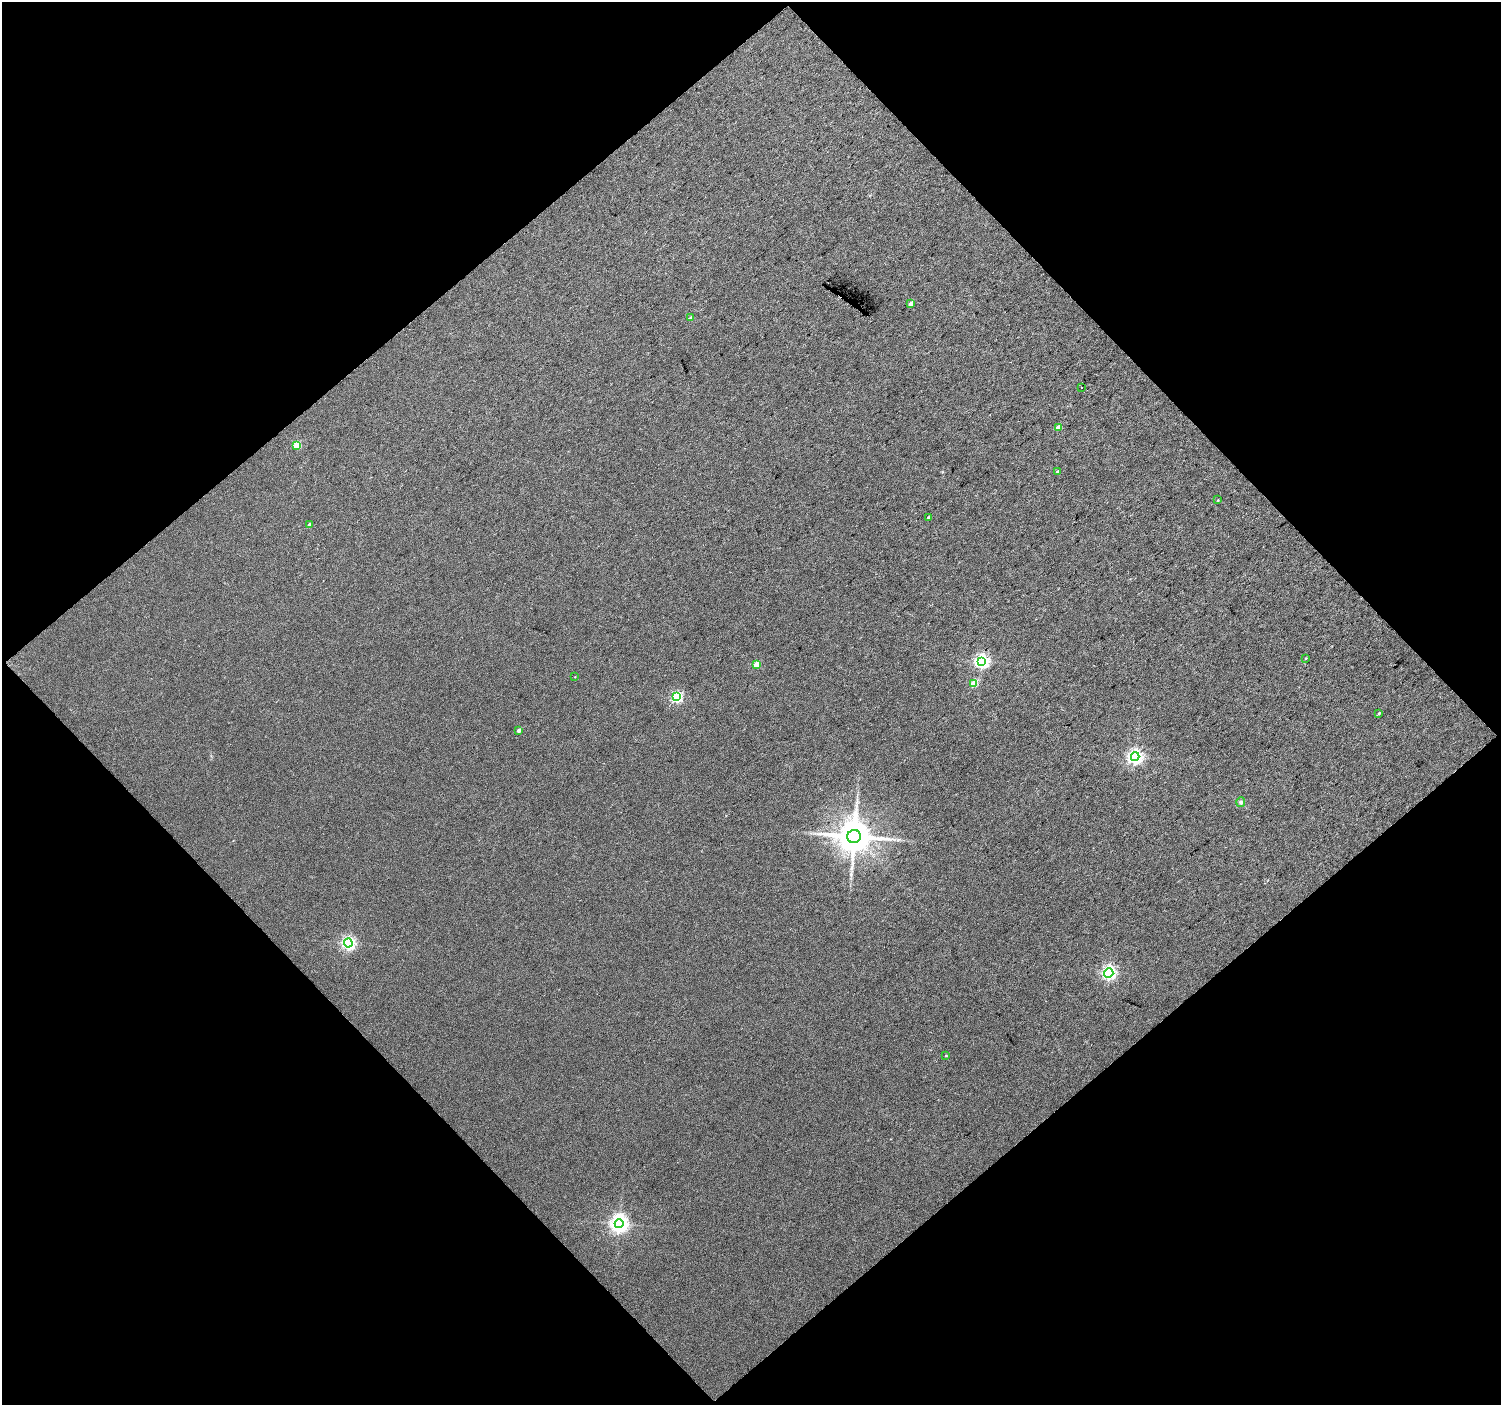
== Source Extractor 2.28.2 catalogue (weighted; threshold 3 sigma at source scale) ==
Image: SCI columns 1-2997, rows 82-2886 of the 2999 x 2986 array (HDU 1 of 3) = the unmasked area's bounding box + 8 px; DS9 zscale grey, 2 x 2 block average (1 PNG px = mean of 2 x 2 image px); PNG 1503 x 1407 px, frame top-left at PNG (2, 2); each listed source drawn as its Kron ellipse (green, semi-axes under 4 px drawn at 4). Shown black and unused: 50% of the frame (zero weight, under 3 of 4 exposures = <1% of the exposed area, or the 3 px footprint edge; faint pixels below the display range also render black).
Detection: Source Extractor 2.28.2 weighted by HDU 2 'WHT'. Background 0.0397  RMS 0.011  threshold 0.0505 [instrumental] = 3 sigma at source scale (4.5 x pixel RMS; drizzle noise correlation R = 1.50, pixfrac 1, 0.0396/0.0396 arcsec/px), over >= 5 px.
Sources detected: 27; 2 inside a brighter object's white glare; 1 long thin detection or spike segment (spike, bleed or trail) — neither listed nor drawn; the other 24 listed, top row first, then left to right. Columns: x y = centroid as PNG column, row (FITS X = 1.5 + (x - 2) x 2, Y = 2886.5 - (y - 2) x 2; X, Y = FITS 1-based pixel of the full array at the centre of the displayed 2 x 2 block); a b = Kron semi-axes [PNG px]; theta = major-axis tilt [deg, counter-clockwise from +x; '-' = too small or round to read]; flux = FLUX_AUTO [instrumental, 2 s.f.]
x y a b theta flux
911 304 3 2 - 20
690 317 4 3 - 2.6
1081 387 2 2 - 4.4
1059 427 4 3 - 27
297 445 3 3 - 88
1057 471 3 3 - 4
1218 500 2 2 - 1.9
928 518 3 3 - 4.9
310 524 3 3 - 9.8
1306 658 3 2 - 1.3
982 661 4 4 - 600
756 665 3 3 - 56
575 677 2 2 - 1.1
974 684 3 3 - 77
677 697 4 3 - 290
1379 713 3 2 - 3.1
519 730 3 2 - 9.3
1135 757 4 4 - 730
1241 802 5 4 - 4.8
854 836 7 6 - 6900
348 943 4 4 - 590
1109 973 4 4 - 420
946 1055 3 2 - 1.9
619 1224 4 4 - 1200
Diffuse or blended objects may show on this block-average render without a row.